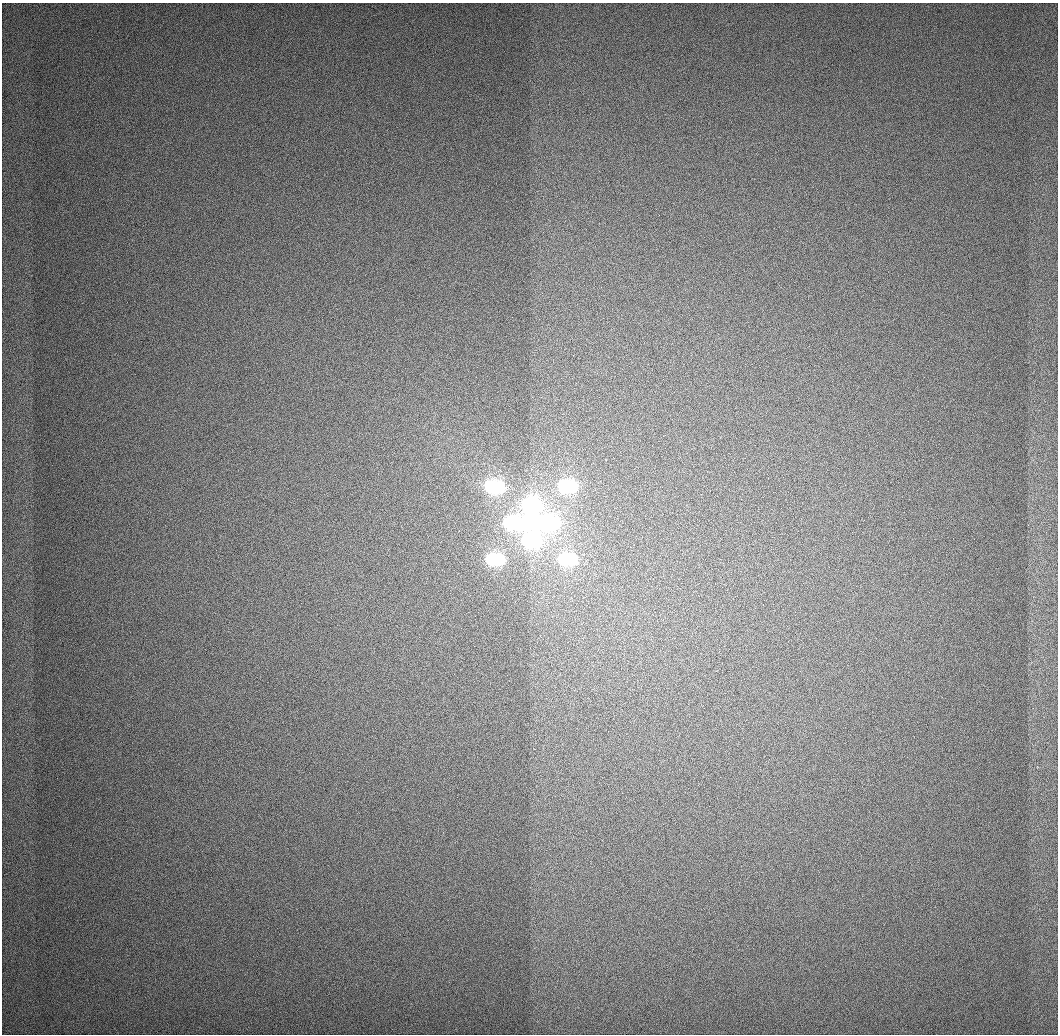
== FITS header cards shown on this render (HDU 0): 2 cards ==
NAXIS1  =                 1056
NAXIS2  =                 1032

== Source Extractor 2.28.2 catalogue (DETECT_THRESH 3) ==
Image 1056 x 1032 px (HDU 0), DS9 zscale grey, 1 PNG px = 1 image px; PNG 1060 x 1036 px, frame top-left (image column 1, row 1032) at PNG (2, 3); no overlay
Background 512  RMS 4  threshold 11.9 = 3 sigma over >= 5 px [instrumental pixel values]
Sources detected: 9; all 9 listed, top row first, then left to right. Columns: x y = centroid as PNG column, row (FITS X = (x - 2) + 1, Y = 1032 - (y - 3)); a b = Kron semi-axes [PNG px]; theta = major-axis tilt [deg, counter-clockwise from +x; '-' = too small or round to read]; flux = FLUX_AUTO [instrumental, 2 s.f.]
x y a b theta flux
495 487 15 8 -1 220000
568 487 15 7 -1 200000
532 505 16 9 -2 210000
513 523 15 8 -1 200000
532 523 15 7 0 210000
550 523 15 8 0 210000
532 541 16 8 0 210000
495 559 15 7 0 190000
568 559 15 7 -1 190000